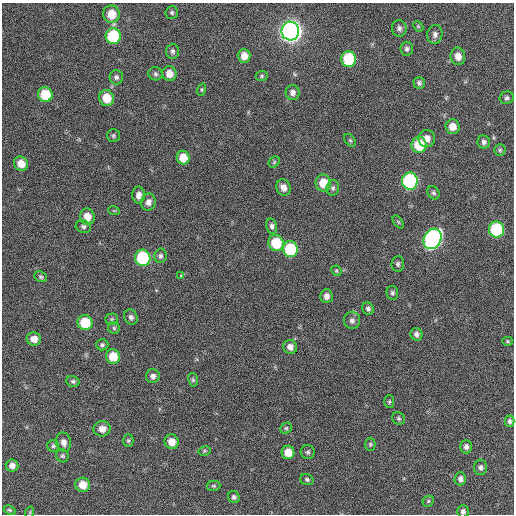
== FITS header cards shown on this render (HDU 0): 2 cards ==
NAXIS1  =                  512 / Axis length
NAXIS2  =                  512 / Axis length

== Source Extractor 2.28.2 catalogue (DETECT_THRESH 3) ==
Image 512 x 512 px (HDU 0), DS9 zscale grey, 1 PNG px = 1 image px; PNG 516 x 516 px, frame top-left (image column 1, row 512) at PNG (2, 3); each listed source drawn as its Kron ellipse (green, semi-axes under 4 px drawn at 4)
Background 383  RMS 19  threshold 56.9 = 3 sigma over >= 5 px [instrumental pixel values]
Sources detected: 97; all 97 listed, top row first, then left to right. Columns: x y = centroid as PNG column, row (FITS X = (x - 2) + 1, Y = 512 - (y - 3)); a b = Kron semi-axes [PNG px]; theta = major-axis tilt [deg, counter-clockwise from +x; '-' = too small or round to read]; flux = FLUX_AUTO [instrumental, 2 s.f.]
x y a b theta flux
172 12 6 6 - 2400
111 14 9 8 - 23000
418 26 6 4 -45 1500
399 28 8 7 - 4400
290 31 9 9 - 900000
435 34 9 7 83 4800
113 36 8 7 - 75000
407 49 7 6 - 3700
172 51 7 6 - 3300
244 56 7 6 - 12000
458 56 8 7 - 11000
349 59 8 7 - 71000
155 74 7 6 - 2800
169 74 7 7 - 12000
262 76 6 5 - 2000
116 77 7 6 - 3400
419 83 6 5 - 3000
202 90 6 4 72 1800
293 93 7 7 - 6000
45 94 7 7 - 38000
106 98 8 7 - 24000
507 98 7 6 - 2800
452 127 7 7 - 13000
113 135 6 6 - 2400
427 138 8 8 - 9500
350 140 7 4 -53 2000
484 142 6 6 - 3900
419 145 8 7 - 43000
500 150 5 5 - 2300
183 158 7 6 - 19000
274 162 6 5 - 1800
21 164 7 6 - 15000
410 181 8 8 - 190000
323 183 8 7 - 25000
283 187 8 7 - 8800
333 188 8 6 75 3300
433 193 7 5 -51 2700
139 195 8 6 -90 6900
148 202 8 7 - 6400
114 211 6 3 -19 1100
87 217 8 7 - 14000
398 222 7 4 -53 1800
83 226 8 6 -24 3100
272 226 8 5 -79 3900
496 229 8 7 - 100000
432 239 11 8 62 330000
276 243 8 7 - 42000
290 249 8 7 - 78000
160 256 7 6 - 3500
143 258 8 7 - 97000
398 264 8 6 85 2800
336 271 5 4 - 1900
180 275 3 3 - 3800
41 277 6 5 - 2500
392 293 7 6 - 2700
326 296 7 6 - 6500
368 309 6 5 - 3400
131 317 8 6 -65 4000
112 319 6 5 - 2300
352 320 8 8 - 4600
85 323 7 7 - 37000
114 328 6 6 - 2200
416 334 6 6 - 4200
34 339 7 6 - 10000
508 341 5 4 - 1600
102 345 6 6 - 2600
290 347 7 7 - 7100
113 356 7 7 - 25000
153 376 7 7 - 4800
193 380 7 5 -75 2000
73 381 6 5 - 2600
389 402 6 5 - 2100
398 418 7 6 - 2400
510 421 6 5 - 3300
286 428 6 5 - 2100
102 429 8 7 - 9800
128 441 6 5 - 2200
64 442 10 7 -77 6600
172 442 7 7 - 13000
370 444 6 5 - 2100
53 446 6 6 - 2500
466 447 7 6 - 4500
204 451 6 4 13 1800
288 452 6 6 - 17000
308 452 7 7 - 2600
62 456 6 6 - 2400
12 465 6 6 - 6600
481 467 8 6 89 4200
307 479 7 5 -19 2400
460 479 6 5 - 4700
83 485 7 7 - 15000
214 486 7 5 -1 1900
234 497 6 5 - 2900
428 501 6 5 - 1800
9 510 6 4 -26 1900
463 511 6 5 - 3600
30 512 6 3 72 1400
At the frame edge (FLAGS 8, measured only in part): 1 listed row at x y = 463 511